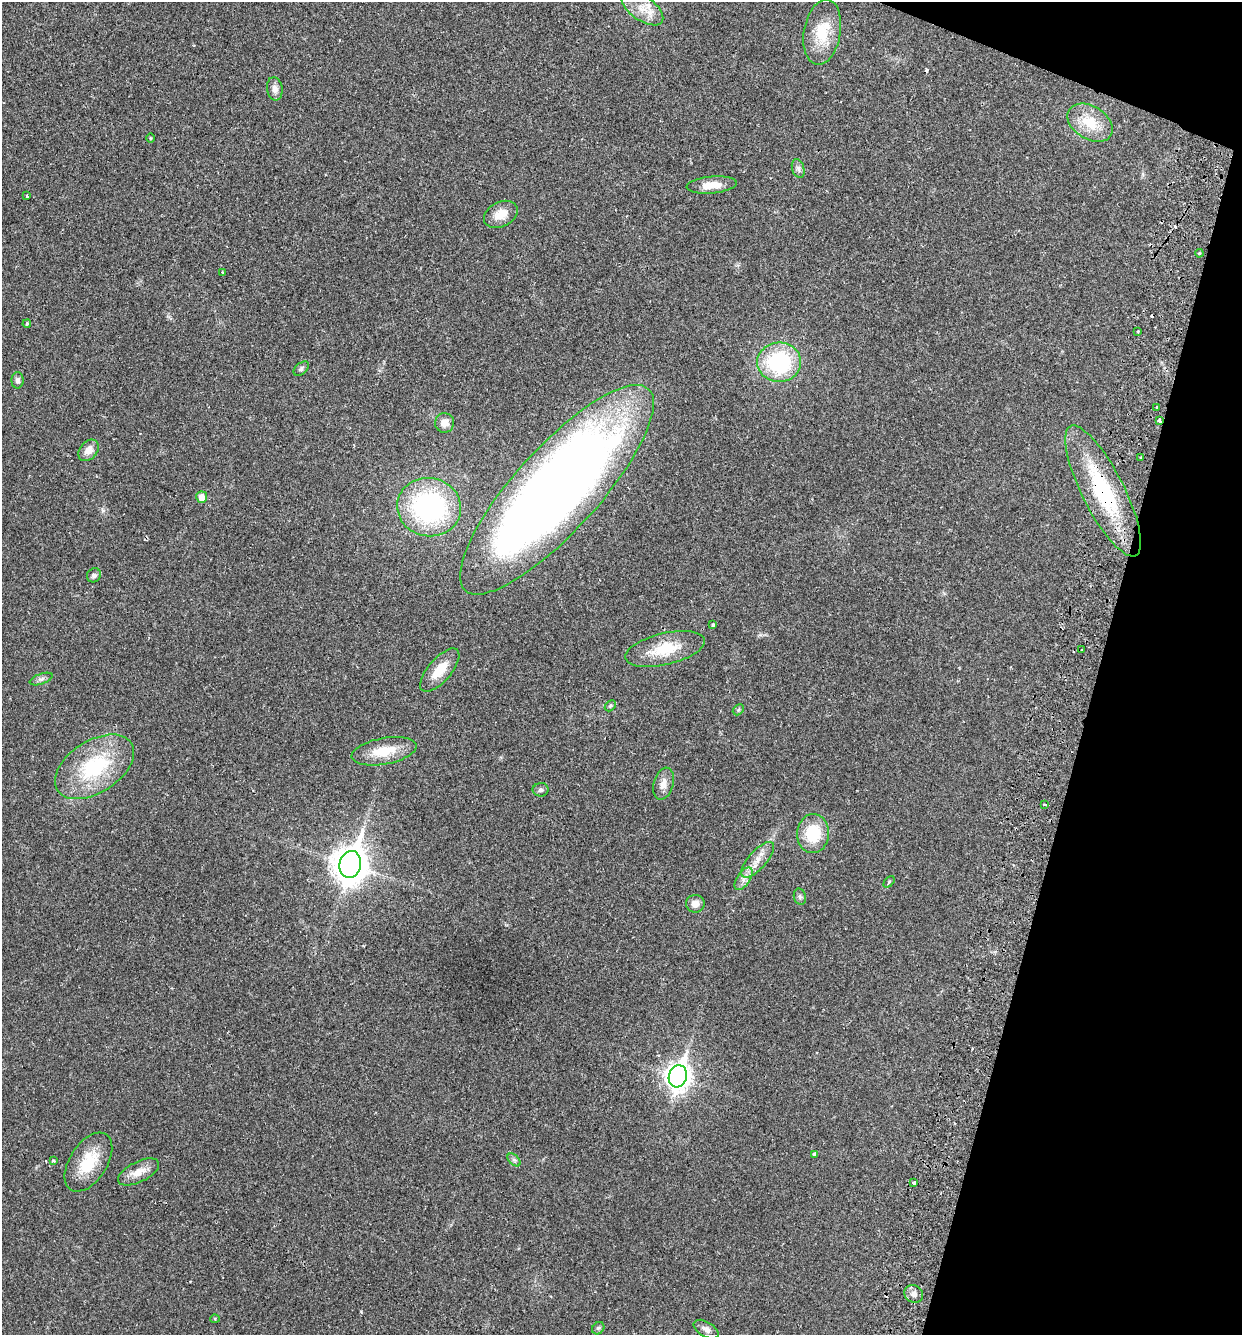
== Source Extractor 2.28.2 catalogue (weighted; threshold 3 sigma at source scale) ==
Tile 8 of 4 x 4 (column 4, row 2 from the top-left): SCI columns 3907-5146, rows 2692-4024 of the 5462 x 5379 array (HDU 1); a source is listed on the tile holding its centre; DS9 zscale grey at full resolution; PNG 1244 x 1337 px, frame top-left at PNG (2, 2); each listed source drawn as its Kron ellipse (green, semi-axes under 4 px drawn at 4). Shown black and unused: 13% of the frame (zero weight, under 2 of 3 exposures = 3% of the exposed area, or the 3 px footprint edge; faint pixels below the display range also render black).
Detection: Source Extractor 2.28.2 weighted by HDU 2 'WHT'; one run over the whole footprint, this tile lists its part. Background 0.0469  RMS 0.0048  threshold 0.0215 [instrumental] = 3 sigma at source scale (4.5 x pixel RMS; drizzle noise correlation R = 1.50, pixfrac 1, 0.05/0.05 arcsec/px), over >= 5 px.
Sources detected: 62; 5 cosmic-ray / hot-pixel residue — neither listed nor drawn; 1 inside a brighter listed object's ellipse — not listed separately; the other 56 listed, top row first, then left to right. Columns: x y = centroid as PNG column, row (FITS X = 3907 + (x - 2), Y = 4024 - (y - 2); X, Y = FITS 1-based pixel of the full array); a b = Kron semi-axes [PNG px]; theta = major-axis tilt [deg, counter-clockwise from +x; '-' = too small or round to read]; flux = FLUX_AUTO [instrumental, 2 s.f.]
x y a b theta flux
642 8 24 12 -35 8
822 32 33 18 80 15
275 89 12 7 -82 2.7
1090 123 25 16 -32 13
151 138 5 3 - 0.39
798 168 10 6 -72 1.6
712 185 25 8 5 6.4
27 196 3 3 - 0.75
501 214 18 12 27 6.7
1199 253 4 3 - 0.54
223 273 3 3 - 1.3
27 324 4 3 - 0.63
1138 331 4 2 - 0.36
779 362 22 19 -1 42
301 369 9 5 40 1.1
18 380 8 6 -90 1.5
1156 407 3 2 - 0.57
1159 420 3 3 - 0.86
444 423 10 9 - 3.5
89 450 12 8 49 4.1
1141 457 3 3 - 0.47
557 490 136 42 48 560
1103 491 72 21 -63 49
202 497 6 5 - 4.3
429 507 32 29 -12 78
94 575 7 6 - 1.6
713 625 4 4 - 0.84
665 649 41 16 13 16
1082 650 3 2 - 0.52
440 670 27 11 49 9.3
41 679 12 5 20 1.4
610 706 6 4 44 0.73
738 710 6 4 46 0.72
384 751 33 13 10 13
95 767 44 26 33 37
663 784 16 10 73 3.8
541 790 8 6 1 1.3
1044 804 3 2 - 0.6
813 834 19 16 86 17
758 860 22 9 48 5.6
350 864 13 10 75 870
743 879 13 6 57 2.8
889 882 7 4 46 0.58
800 897 8 6 -75 1.1
695 904 9 9 - 3.7
678 1076 11 9 73 400
814 1154 4 3 - 2.3
514 1160 8 4 -45 1
53 1161 3 3 - 1.2
88 1162 33 19 57 16
138 1172 22 10 26 5.9
914 1183 4 3 - 1.8
914 1294 10 8 -36 2.5
215 1319 4 4 - 0.54
598 1328 7 5 45 0.87
706 1329 14 7 -31 2.3
Overlapping masked pixels (flux is a lower limit): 3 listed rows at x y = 1159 420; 557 490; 1103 491